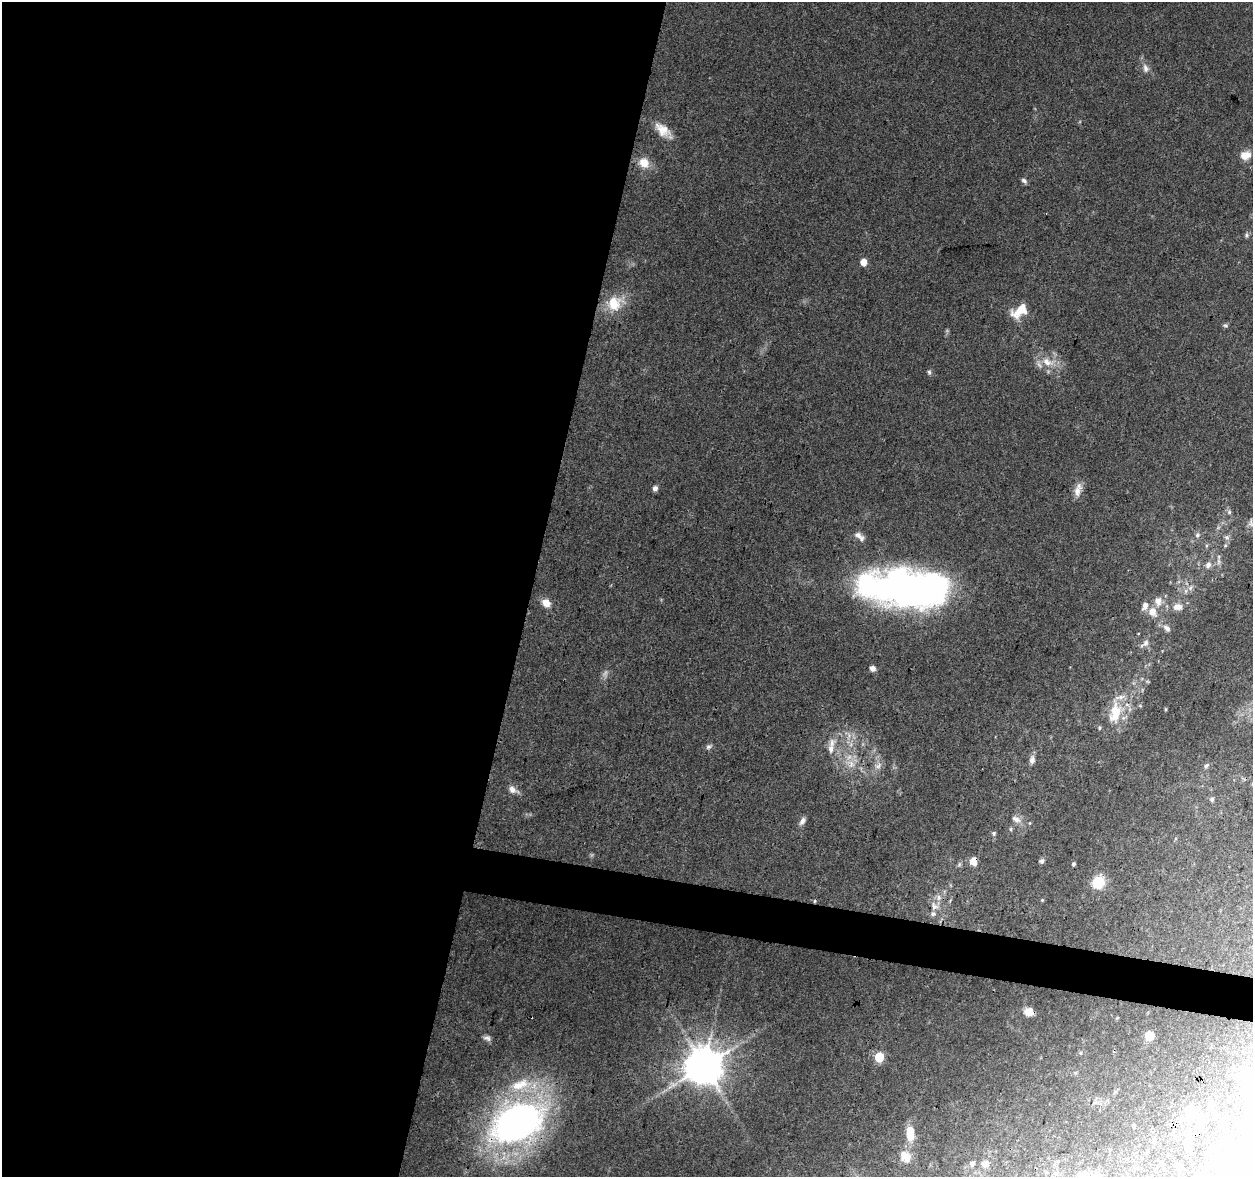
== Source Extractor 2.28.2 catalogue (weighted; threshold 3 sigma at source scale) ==
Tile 5 of 4 x 4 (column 1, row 2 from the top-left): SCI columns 9-1259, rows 2634-3808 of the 5012 x 5206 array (HDU 1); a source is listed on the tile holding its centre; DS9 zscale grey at full resolution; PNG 1255 x 1179 px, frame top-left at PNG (2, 2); no overlay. Shown black and unused: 45% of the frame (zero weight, under 3 of 4 exposures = <1% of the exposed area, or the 3 px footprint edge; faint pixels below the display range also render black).
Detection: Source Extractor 2.28.2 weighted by HDU 2 'WHT'; one run over the whole footprint, this tile lists its part. Background 0.0776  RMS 0.005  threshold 0.0225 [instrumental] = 3 sigma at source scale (4.5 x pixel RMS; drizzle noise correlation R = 1.50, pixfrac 1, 0.0396/0.0396 arcsec/px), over >= 5 px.
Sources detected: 82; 4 inside a brighter object's white glare — not listed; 7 inside a brighter listed object's ellipse — not listed separately; the other 71 listed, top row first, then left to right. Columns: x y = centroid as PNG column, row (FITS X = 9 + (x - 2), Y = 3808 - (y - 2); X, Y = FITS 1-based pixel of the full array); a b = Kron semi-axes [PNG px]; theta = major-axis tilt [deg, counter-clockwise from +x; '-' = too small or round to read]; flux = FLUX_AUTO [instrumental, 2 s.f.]
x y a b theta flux
1145 68 11 7 -78 2.5
662 130 23 13 -38 7.6
1245 155 13 10 11 4.8
644 162 13 11 -46 6.6
1024 181 8 5 -39 1.3
1246 235 6 6 - 0.96
863 262 5 4 - 7.3
614 303 22 19 87 12
1020 311 21 11 37 9.6
1225 325 7 5 -1 0.89
1047 362 20 11 -23 7.9
929 372 6 5 - 0.9
655 488 6 6 - 1.8
1077 491 16 9 88 4.1
1229 512 6 5 - 0.93
1251 523 14 9 -75 3
858 535 11 8 -40 2.5
1197 535 7 6 - 1.5
1227 537 8 6 -43 1.5
1218 561 10 4 -90 1.5
1208 565 7 6 - 2.4
1190 588 7 5 48 1.4
917 589 63 35 -7 200
1158 601 9 7 -85 4.3
546 603 10 8 -40 5
1178 607 13 9 3 4.2
1152 612 12 10 -59 5.2
1167 628 10 7 -40 2.5
1146 643 10 7 58 2.3
872 668 6 5 - 2.4
1166 709 5 3 - 0.48
1115 712 31 16 79 15
708 747 7 6 - 1.4
831 749 12 9 80 4.2
1032 760 11 7 78 2.3
851 763 14 7 -38 4.5
878 766 10 8 24 2.5
1206 766 8 6 40 1.2
513 790 13 8 -27 3
1212 799 6 5 - 1.1
1016 819 14 8 -26 3
802 821 11 6 59 2.3
1011 829 6 4 90 0.61
994 833 5 5 - 0.84
973 861 7 6 - 5.9
1042 861 6 5 - 1.5
1073 864 4 4 - 0.89
1098 882 8 7 - 23
938 897 9 7 -54 2.5
1042 900 4 4 - 0.49
815 901 5 3 - 0.51
934 906 13 8 -46 3.5
1029 1012 10 9 - 4.9
1149 1036 6 5 - 17
487 1038 10 6 -22 1.7
1080 1053 5 3 - 0.53
879 1057 6 5 - 21
703 1066 11 10 - 1500
521 1085 33 15 15 19
1190 1109 11 8 78 3.2
517 1123 42 28 25 260
1134 1126 4 3 - 0.58
1247 1128 9 8 - 7.6
910 1133 16 8 -87 8.9
1231 1135 3 2 - 0.39
1188 1136 7 7 - 1.5
904 1155 17 14 -63 5.5
1213 1158 5 4 - 0.86
972 1164 7 6 - 1.8
985 1164 9 9 - 3.7
1180 1167 5 4 - 1.6
Overlapping masked pixels (flux is a lower limit): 3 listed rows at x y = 973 861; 815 901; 517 1123
Isophote crosses this tile's border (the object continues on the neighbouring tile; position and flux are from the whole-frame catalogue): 2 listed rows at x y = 1251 523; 1247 1128